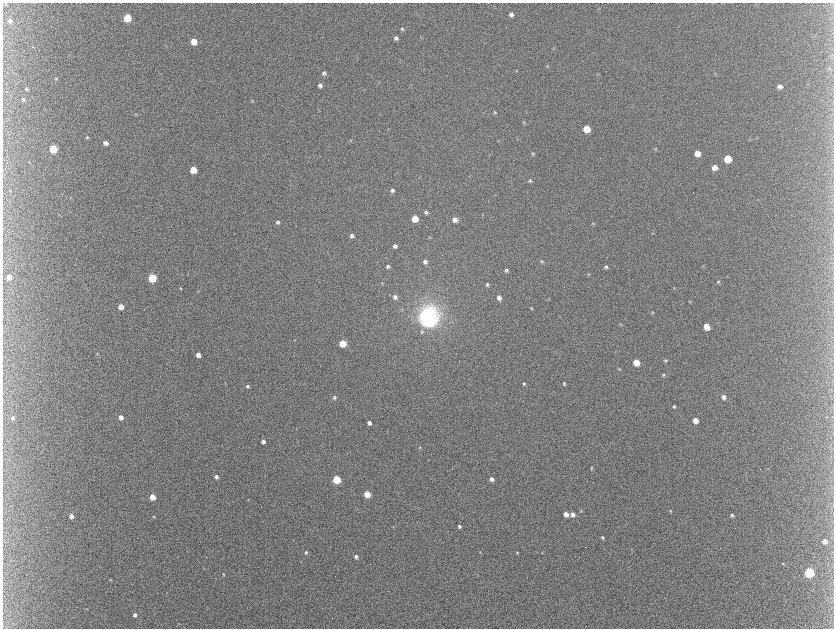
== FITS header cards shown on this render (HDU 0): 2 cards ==
NAXIS1  =                 1663 / length of data axis 1
NAXIS2  =                 1252 / length of data axis 2

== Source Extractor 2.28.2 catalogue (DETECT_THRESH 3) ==
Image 1663 x 1252 px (HDU 0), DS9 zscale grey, zoomed out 1/2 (1 PNG px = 2 x 2 image px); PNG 836 x 630 px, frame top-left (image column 2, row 1251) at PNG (3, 3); no overlay
Background 379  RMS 10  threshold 30.4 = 3 sigma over >= 5 px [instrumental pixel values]
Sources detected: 146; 20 cannot appear on this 1/2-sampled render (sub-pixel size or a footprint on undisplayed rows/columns) and are not listed; the other 126 listed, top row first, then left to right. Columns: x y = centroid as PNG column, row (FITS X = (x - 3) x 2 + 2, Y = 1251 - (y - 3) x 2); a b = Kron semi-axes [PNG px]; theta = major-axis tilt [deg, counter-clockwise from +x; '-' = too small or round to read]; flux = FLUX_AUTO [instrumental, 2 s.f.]
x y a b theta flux
511 14 4 4 - 7.3e+03
127 18 5 5 - 9.4e+04
10 21 5 5 - 5.8e+03
402 29 4 4 - 3.0e+03
396 38 4 4 - 5.4e+03
194 41 5 4 - 3.1e+04
554 48 4 2 - 1.0e+03
547 66 5 3 - 1.9e+03
829 69 4 2 - 1.4e+03
516 71 4 2 - 1.1e+03
324 73 5 4 - 5.6e+03
715 74 4 3 - 1.5e+03
56 78 5 4 - 2.6e+03
320 86 4 4 - 5.6e+03
780 86 6 5 - 7.6e+03
26 89 4 3 - 2.4e+03
23 99 4 3 - 3.8e+03
252 101 4 4 - 2.0e+03
495 112 4 4 - 2.4e+03
136 114 4 3 - 1.7e+03
524 122 4 4 - 2.4e+03
587 129 5 5 - 5.1e+04
87 137 4 4 - 2.7e+03
350 141 4 3 - 1.5e+03
106 143 4 4 - 7.7e+03
53 149 5 4 - 1.0e+05
656 149 4 3 - 1.8e+03
697 153 5 4 - 2.4e+04
533 154 6 4 -42 3.1e+03
728 159 5 5 - 6.6e+04
29 162 3 2 - 9.9e+02
714 167 5 5 - 1.6e+04
193 170 5 4 - 5.0e+04
530 180 5 5 - 3.7e+03
10 190 3 2 - 9.7e+02
392 190 5 4 - 5.8e+03
70 198 3 2 - 1.2e+03
426 212 4 4 - 4.8e+03
58 214 3 2 - 7.8e+02
482 215 3 2 - 1.1e+03
415 218 5 4 - 4.7e+04
455 220 5 4 - 1.3e+04
278 222 5 4 - 4.8e+03
593 223 5 3 - 1.9e+03
352 236 5 4 - 6.7e+03
429 237 4 3 - 1.5e+03
395 246 4 4 - 6.6e+03
542 261 5 4 - 2.8e+03
425 262 5 4 - 6.6e+03
388 266 4 4 - 3.9e+03
606 267 5 4 - 4.1e+03
506 270 4 4 - 4.3e+03
588 274 5 3 - 2.1e+03
9 277 4 4 - 1.4e+04
152 278 5 4 - 1.3e+05
718 282 4 4 - 2.2e+03
382 283 4 3 - 1.7e+03
487 285 3 3 - 3.4e+03
180 288 3 2 - 1.7e+03
674 288 4 3 - 1.4e+03
198 291 3 2 - 1.2e+03
395 297 5 5 - 7.3e+03
499 298 5 4 - 1.0e+04
549 299 3 2 - 1.1e+03
690 302 4 3 - 1.6e+03
121 306 4 4 - 2.5e+04
531 308 5 3 - 2.2e+03
652 312 4 3 - 1.8e+03
428 318 6 6 - 3.3e+06
620 324 5 3 - 1.8e+03
707 326 5 4 - 3.3e+04
422 332 5 5 - 3.9e+03
294 340 3 2 - 1.1e+03
343 343 4 4 - 6.7e+04
97 354 5 4 - 2.3e+03
198 355 4 4 - 1.5e+04
666 360 4 4 - 2.6e+03
636 362 5 4 - 5.4e+04
619 369 4 3 - 1.7e+03
663 375 4 4 - 2.9e+03
225 383 3 2 - 9.3e+02
524 384 4 3 - 3.3e+03
564 384 4 3 - 2.9e+03
247 386 4 4 - 3.9e+03
334 397 4 4 - 4.2e+03
724 397 6 5 - 8.0e+03
674 406 3 3 - 3.6e+03
121 417 4 4 - 1.3e+04
13 418 5 5 - 6.2e+03
695 420 4 4 - 2.4e+04
369 423 4 3 - 8.1e+03
782 423 2 1 - 5.2e+02
263 442 4 3 - 8.1e+03
420 447 3 3 - 1.5e+03
591 468 4 3 - 2.2e+03
216 477 4 4 - 6.4e+03
337 479 4 4 - 1.3e+05
492 479 5 4 - 9.2e+03
367 494 4 4 - 5.7e+04
152 497 4 4 - 4.2e+04
248 500 3 2 - 9.0e+02
581 510 5 3 - 1.8e+03
670 511 4 3 - 1.8e+03
566 514 4 4 - 1.7e+04
572 514 5 4 - 1.1e+04
732 515 5 4 - 4.5e+03
71 516 4 4 - 1.2e+04
153 517 4 3 - 1.8e+03
393 526 2 2 - 8.3e+02
459 526 4 3 - 5.0e+03
603 537 4 3 - 2.8e+03
825 541 5 4 - 1.1e+04
306 552 4 3 - 3.5e+03
480 552 3 2 - 9.1e+02
542 552 3 2 - 9.0e+02
517 553 4 3 - 1.8e+03
356 556 4 3 - 6.1e+03
206 557 2 1 - 5.4e+02
301 562 3 1 - 6.7e+02
783 563 4 3 - 1.9e+03
809 572 5 4 - 2.3e+05
223 574 4 3 - 1.9e+03
110 579 4 3 - 1.5e+03
86 609 3 2 - 9.1e+02
135 615 4 4 - 7.4e+03
179 623 3 2 - 8.5e+02
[20 sub-pixel or undisplayed-footprint detections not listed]